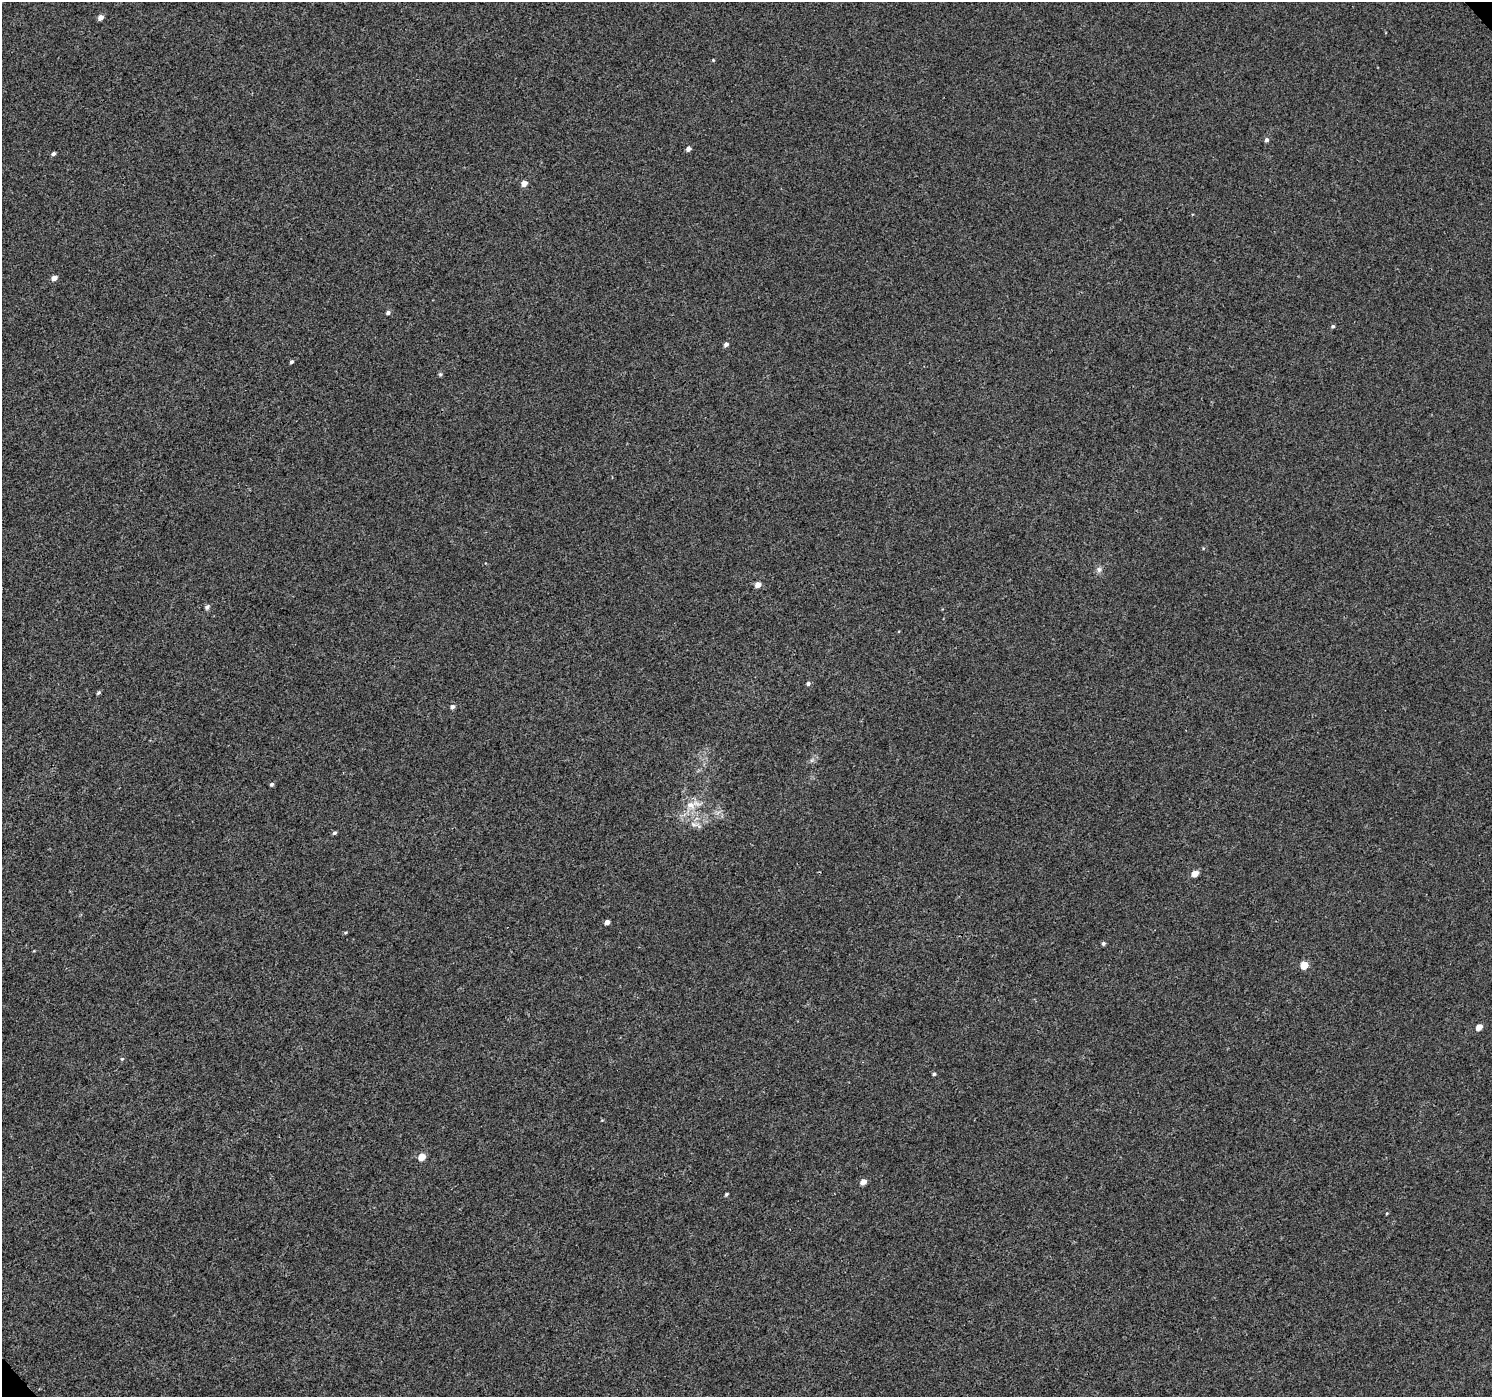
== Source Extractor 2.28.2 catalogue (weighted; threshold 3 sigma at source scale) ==
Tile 7 of 4 x 4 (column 3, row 2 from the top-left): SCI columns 3032-4521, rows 3036-4430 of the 6057 x 6008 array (HDU 1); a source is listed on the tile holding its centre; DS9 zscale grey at full resolution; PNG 1494 x 1399 px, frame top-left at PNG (2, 2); no overlay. Shown black and unused: <1% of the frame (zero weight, under 3 of 4 exposures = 5% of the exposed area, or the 3 px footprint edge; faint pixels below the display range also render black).
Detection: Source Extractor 2.28.2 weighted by HDU 2 'WHT'; one run over the whole footprint, this tile lists its part. Background -2.34e-04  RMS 0.0036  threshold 0.0163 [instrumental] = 3 sigma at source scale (4.5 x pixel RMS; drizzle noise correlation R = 1.50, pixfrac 1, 0.0396/0.0396 arcsec/px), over >= 5 px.
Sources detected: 33; all 33 listed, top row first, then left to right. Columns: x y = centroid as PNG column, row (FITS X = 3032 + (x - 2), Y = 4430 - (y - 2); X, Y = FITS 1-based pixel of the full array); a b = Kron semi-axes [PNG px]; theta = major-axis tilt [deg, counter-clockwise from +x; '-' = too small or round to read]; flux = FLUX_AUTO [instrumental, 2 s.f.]
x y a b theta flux
100 17 5 4 - 2.1
713 60 4 3 - 0.31
1266 140 5 5 - 0.83
688 149 5 4 - 1.3
53 154 5 4 - 0.85
524 183 5 4 - 3
54 278 5 5 - 1.7
388 313 5 4 - 0.9
1333 326 5 4 - 0.61
726 344 4 4 - 1.2
291 362 4 4 - 0.65
440 374 5 4 - 0.53
1099 569 8 6 75 1.1
758 585 5 5 - 2.7
207 607 6 5 - 0.92
808 683 5 5 - 0.76
98 693 4 4 - 0.57
452 707 6 5 - 0.94
272 784 5 4 - 0.64
692 805 23 10 13 4.8
694 824 9 5 -20 1.2
334 833 5 4 - 0.71
1195 873 5 4 - 4.5
607 922 4 4 - 1.7
345 933 5 3 - 0.4
1103 943 4 4 - 0.74
1304 965 5 5 - 8.2
1479 1027 5 4 - 3.1
122 1059 5 4 - 0.42
934 1074 4 4 - 0.58
422 1157 5 4 - 5.3
863 1182 5 5 - 2.7
726 1194 4 3 - 0.51